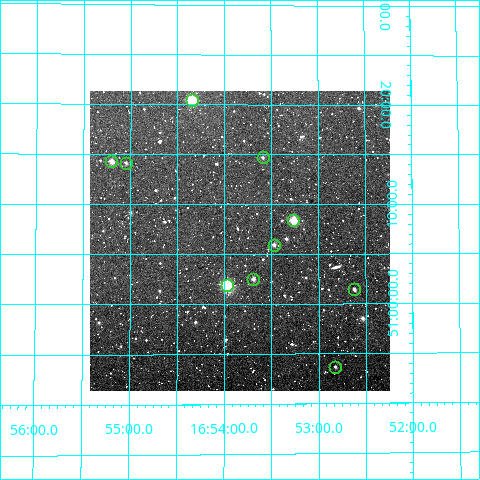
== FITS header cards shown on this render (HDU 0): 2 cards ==
NAXIS1  =                  300
NAXIS2  =                  300

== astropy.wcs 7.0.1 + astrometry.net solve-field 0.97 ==
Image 300 x 300 px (HDU 0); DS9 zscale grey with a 90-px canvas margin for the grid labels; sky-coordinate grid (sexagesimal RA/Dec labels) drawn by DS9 from the SOLVED WCS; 10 Tycho-2 reference stars matched to detected sources circled (green)
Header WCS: RA---TAN/DEC--TAN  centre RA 16:53:50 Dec +51:06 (253.46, +51.11 deg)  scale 6 arcsec/px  FOV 30.0' x 30.0'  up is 0 deg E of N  parity normal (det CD < 0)
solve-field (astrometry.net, Tycho-2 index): VERIFIED the header's WCS against the Tycho-2 star catalogue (verified at 2 index scales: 9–10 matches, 0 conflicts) and refined it, rather than solving blind
Solved WCS: RA---TAN-SIP/DEC--TAN-SIP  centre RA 16:53:50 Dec +51:06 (253.46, +51.11 deg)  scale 6.01 arcsec/px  FOV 30.0' x 30.1'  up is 0 deg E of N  parity normal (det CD < 0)
The solver's refit moves the header's centre by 0.84 arcsec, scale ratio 1.001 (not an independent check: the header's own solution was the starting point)
Tycho-2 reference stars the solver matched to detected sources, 10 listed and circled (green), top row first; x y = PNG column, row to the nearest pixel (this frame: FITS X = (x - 90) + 1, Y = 300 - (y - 91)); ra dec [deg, ICRS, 3 dp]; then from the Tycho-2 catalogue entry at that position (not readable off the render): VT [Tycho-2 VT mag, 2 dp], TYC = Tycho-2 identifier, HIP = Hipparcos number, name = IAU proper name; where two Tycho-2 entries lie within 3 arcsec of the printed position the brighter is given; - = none
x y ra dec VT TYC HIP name
192 100 253.587 +51.341 9.31 3506-2595-1 - -
263 157 253.398 +51.245 12.41 3506-67-1 - -
111 161 253.800 +51.238 10.66 3506-115-1 - -
126 163 253.763 +51.236 12.34 3506-684-1 - -
293 220 253.316 +51.140 9.55 3506-290-1 82607 -
274 245 253.368 +51.099 11.69 3506-579-1 - -
253 279 253.423 +51.042 11.89 3506-389-1 - -
227 285 253.493 +51.032 8.33 3506-583-1 82668 -
354 289 253.156 +51.025 11.88 3506-433-1 - -
335 367 253.206 +50.895 11.88 3506-938-1 - -